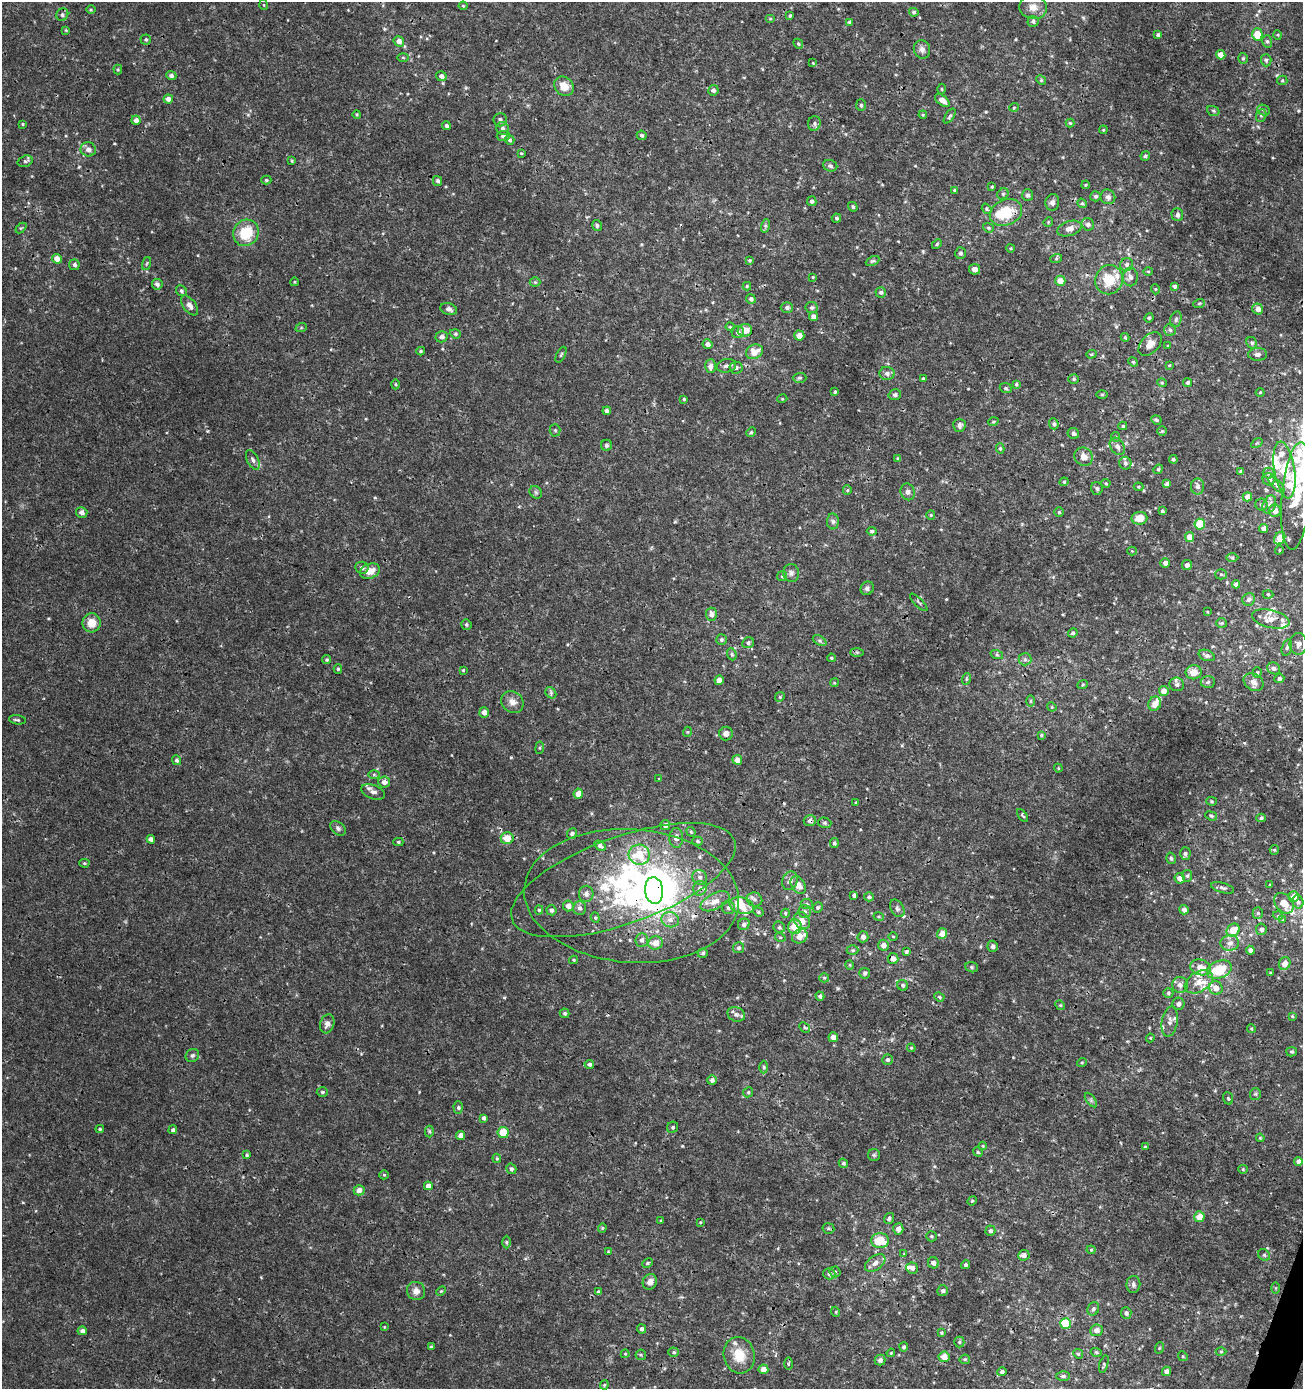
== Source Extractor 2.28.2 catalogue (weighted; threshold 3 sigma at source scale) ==
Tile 6 of 4 x 4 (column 2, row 2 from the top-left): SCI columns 1578-2878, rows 2776-4162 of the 5692 x 5560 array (HDU 1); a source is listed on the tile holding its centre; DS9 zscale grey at full resolution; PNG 1305 x 1391 px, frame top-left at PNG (2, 2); each listed source drawn as its Kron ellipse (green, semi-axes under 4 px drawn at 4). Shown black and unused: <1% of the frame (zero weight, under 3 of 4 exposures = <1% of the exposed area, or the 3 px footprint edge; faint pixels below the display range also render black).
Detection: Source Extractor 2.28.2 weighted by HDU 2 'WHT'; one run over the whole footprint, this tile lists its part. Background 0.00165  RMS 9.3e-04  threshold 0.0042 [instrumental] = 3 sigma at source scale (4.5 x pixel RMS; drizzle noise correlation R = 1.50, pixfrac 1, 0.0396/0.0396 arcsec/px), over >= 5 px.
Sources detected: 513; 1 too faint to see at this stretch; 1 inside a brighter object's white glare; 2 cosmic-ray / hot-pixel residue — neither listed nor drawn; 26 inside a brighter listed object's ellipse — not listed separately; the other 483 listed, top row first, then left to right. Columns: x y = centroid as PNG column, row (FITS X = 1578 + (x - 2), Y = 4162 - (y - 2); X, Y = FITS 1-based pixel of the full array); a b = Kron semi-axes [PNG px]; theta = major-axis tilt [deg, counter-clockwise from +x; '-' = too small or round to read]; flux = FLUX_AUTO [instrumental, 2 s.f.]
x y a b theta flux
264 5 5 3 - 0.076
463 6 4 4 - 0.099
1033 7 14 11 -14 0.84
91 10 4 3 - 0.091
914 12 5 4 - 0.17
62 15 6 6 - 0.22
790 15 4 3 - 0.12
770 18 5 3 - 0.096
1033 21 5 5 - 0.23
849 22 4 4 - 0.12
66 30 4 4 - 0.087
1257 34 6 5 - 1.7
1158 35 4 3 - 0.2
1278 35 5 3 - 0.08
146 40 5 5 - 0.16
399 41 5 5 - 0.51
1267 41 6 5 - 0.16
798 44 5 4 - 0.13
922 49 9 8 - 0.41
1221 55 5 4 - 0.96
403 57 6 4 -1 0.11
1243 58 5 4 - 0.13
1266 60 6 5 - 0.19
813 63 3 3 - 0.064
118 70 5 4 - 0.11
171 76 5 4 - 0.25
441 76 5 5 - 0.33
1041 80 5 4 - 0.11
1282 80 5 4 - 0.13
564 86 10 9 - 1.1
942 89 5 3 - 0.097
713 90 5 5 - 0.3
168 99 5 4 - 0.49
942 100 8 5 -38 0.69
861 105 6 5 - 0.16
1014 107 5 3 - 0.082
1264 110 6 5 - 0.18
1213 111 6 5 - 0.15
357 114 4 3 - 0.1
923 115 4 4 - 0.092
1261 115 6 5 - 0.18
950 116 8 4 55 0.16
136 120 4 4 - 0.4
500 120 6 6 - 0.23
814 123 7 6 - 0.25
1070 123 4 4 - 0.11
22 124 3 3 - 0.1
446 126 4 4 - 0.22
503 128 6 6 - 0.3
1103 130 4 3 - 0.085
642 135 5 4 - 0.2
503 136 6 5 - 0.22
510 140 5 4 - 0.17
88 149 7 7 - 0.45
521 153 4 2 - 0.073
1145 156 5 4 - 0.16
25 161 8 5 18 0.21
292 161 4 4 - 0.11
830 166 7 5 -19 0.24
266 180 5 4 - 0.12
437 181 5 4 - 0.22
1086 185 4 3 - 0.11
992 187 4 3 - 0.097
954 190 4 4 - 0.11
1003 194 6 5 - 0.16
1028 195 6 5 - 0.25
1095 196 5 5 - 0.18
1108 197 7 7 - 0.4
812 201 5 4 - 0.27
1052 202 8 7 - 0.33
1082 203 5 4 - 0.13
853 207 5 4 - 0.17
987 209 5 4 - 0.14
1006 212 17 12 25 3.1
1177 215 6 6 - 0.32
836 218 5 4 - 0.18
1048 222 5 4 - 0.09
1088 224 6 6 - 0.33
597 225 5 4 - 0.17
765 226 7 4 73 0.19
21 228 6 4 43 0.1
988 228 6 4 -21 0.14
1069 228 12 7 18 0.69
246 233 13 12 - 3
937 244 6 3 46 0.11
1011 248 4 3 - 0.078
961 253 6 5 - 0.2
57 259 5 4 - 0.88
1056 259 6 4 19 0.13
750 260 4 4 - 0.12
873 261 7 4 25 0.16
147 263 7 3 71 0.096
74 265 5 5 - 0.24
1127 265 7 6 - 0.3
975 269 5 5 - 0.36
1148 271 5 3 - 0.096
813 277 3 3 - 0.088
1130 277 9 7 -88 0.41
1109 280 15 13 70 2.5
1060 281 5 5 - 0.8
294 282 4 3 - 0.074
535 282 5 5 - 0.13
157 284 5 5 - 0.3
747 286 4 4 - 0.12
1175 286 4 4 - 0.19
1155 289 5 3 - 0.075
181 291 6 5 - 0.18
881 292 5 5 - 0.21
751 299 5 4 - 0.22
1199 304 6 4 20 0.11
189 305 11 6 -53 0.44
787 307 6 5 - 0.26
812 307 6 5 - 0.17
449 309 8 6 -18 0.36
1258 309 5 5 - 0.5
813 317 4 4 - 0.46
1149 318 5 4 - 0.11
1176 319 8 5 73 0.21
730 327 4 4 - 0.1
301 328 6 3 19 0.096
745 330 7 6 - 0.98
1170 330 6 6 - 0.2
738 332 6 6 - 0.35
455 334 5 4 - 0.14
799 336 5 5 - 0.76
441 337 6 5 - 0.32
1125 337 4 4 - 0.1
1252 343 6 5 - 0.19
708 344 5 5 - 0.45
1150 344 14 9 45 0.84
1168 346 4 3 - 0.08
421 351 4 3 - 0.13
754 352 9 7 28 1.1
1091 354 5 4 - 0.11
1258 354 9 6 0 0.34
561 355 8 3 63 0.13
1133 362 5 4 - 0.12
1169 365 4 4 - 0.084
710 366 7 5 86 0.39
726 366 9 7 9 0.34
736 368 6 6 - 0.29
887 373 7 6 - 0.31
799 378 7 5 2 0.16
923 378 3 3 - 0.1
1074 379 5 4 - 0.13
1162 383 5 3 - 0.092
1188 383 4 4 - 0.25
395 384 5 3 - 0.1
1016 384 4 3 - 0.11
1006 388 6 4 -23 0.16
835 392 3 3 - 0.12
1260 392 4 4 - 0.1
1102 394 6 4 -1 0.11
895 395 6 5 - 0.22
684 399 3 3 - 0.12
782 399 5 3 - 0.081
607 411 4 4 - 0.31
1156 420 5 4 - 0.11
993 422 5 3 - 0.093
1054 424 5 5 - 0.22
959 425 6 6 - 0.31
1123 426 4 3 - 0.13
555 430 6 5 - 0.15
1162 431 5 5 - 0.12
751 432 5 4 - 0.12
1073 433 6 5 - 0.26
1116 437 5 4 - 0.13
1257 443 6 4 33 0.11
606 445 5 5 - 0.18
1117 446 9 6 -56 0.41
1000 448 5 4 - 0.14
1084 457 10 8 -43 0.7
898 459 4 4 - 0.19
1173 459 4 3 - 0.16
253 460 10 5 -63 0.35
1125 463 6 6 - 0.3
1158 469 5 4 - 0.12
1284 470 28 10 -81 4.4
1241 472 4 3 - 0.26
1268 473 6 5 - 0.18
1269 479 6 6 - 0.4
1064 482 4 4 - 0.11
1106 483 4 4 - 0.1
1167 484 4 4 - 0.34
1276 485 10 4 -45 0.25
1197 486 8 6 -89 0.33
1138 487 5 4 - 0.11
1097 488 6 5 - 0.21
847 490 5 4 - 0.11
536 492 7 5 -45 0.19
908 492 8 7 - 0.34
1296 496 54 14 85 5.1
1247 497 5 4 - 0.67
1261 504 6 6 - 0.19
1269 504 9 6 67 0.34
1162 511 4 4 - 0.15
1275 511 6 6 - 0.57
82 512 6 5 - 0.4
1059 512 4 4 - 0.12
931 515 4 4 - 0.1
1139 518 8 6 8 1.3
833 521 8 6 -88 0.23
1200 524 5 5 - 3.7
1264 528 4 4 - 0.48
872 531 5 4 - 0.17
1189 537 5 4 - 0.74
1280 538 6 5 - 1.6
1279 550 4 3 - 0.073
1132 551 4 4 - 0.085
1232 558 6 4 -1 0.13
1165 563 5 4 - 0.42
1187 565 5 4 - 0.37
362 568 6 6 - 0.28
370 571 10 7 21 0.99
791 573 9 8 - 0.33
1221 574 5 5 - 0.15
782 576 5 5 - 0.14
1236 584 4 4 - 0.42
867 588 7 6 - 0.26
1268 594 5 3 - 0.092
1249 599 6 6 - 0.31
919 602 11 3 -45 0.12
1207 612 4 2 - 0.067
711 614 6 5 - 0.46
1271 619 19 8 -14 0.9
92 623 9 9 - 1.2
1222 623 5 4 - 0.12
466 624 5 5 - 0.17
1073 633 5 4 - 0.17
721 640 5 5 - 0.21
820 641 7 4 -31 0.19
748 643 6 5 - 0.21
1298 644 11 8 88 0.46
1287 647 8 5 74 0.21
857 652 7 4 0 0.16
732 654 6 4 -69 0.15
997 655 6 4 -18 0.16
1207 655 8 5 -21 0.29
831 658 4 3 - 0.12
1025 659 6 6 - 0.23
327 660 4 4 - 0.14
1274 668 6 5 - 0.24
338 669 4 4 - 0.11
463 670 4 3 - 0.09
1194 672 8 7 - 0.79
1257 672 5 4 - 0.13
1279 678 5 4 - 0.19
966 679 6 3 72 0.13
719 680 4 4 - 0.75
1208 682 7 6 - 0.21
1254 682 10 8 -32 0.48
834 683 4 3 - 0.09
1083 684 5 3 - 0.096
1177 684 7 6 - 0.28
1164 691 5 5 - 0.72
551 693 6 5 - 0.19
780 697 5 4 - 0.11
1031 701 6 4 89 0.11
512 702 12 10 -40 0.63
1155 704 7 6 - 0.62
1052 707 5 4 - 0.091
484 712 5 5 - 0.51
17 720 8 4 -7 0.17
687 732 5 3 - 0.083
726 734 7 6 - 0.37
1041 735 4 4 - 0.12
540 748 6 3 82 0.11
177 760 5 4 - 0.2
737 760 5 5 - 0.65
1058 768 4 4 - 0.079
374 775 6 4 0 0.13
659 779 3 3 - 0.086
384 782 6 5 - 0.5
373 792 12 7 -20 0.41
578 794 5 5 - 0.86
1211 801 5 4 - 0.11
856 803 4 3 - 0.092
1022 815 7 3 -54 0.13
1211 816 6 4 -21 0.15
1261 818 4 4 - 0.15
810 821 6 5 - 0.31
825 823 7 5 -16 0.18
665 825 5 5 - 0.37
338 828 9 6 -39 0.25
691 832 5 4 - 0.13
572 834 5 5 - 0.24
507 838 6 6 - 1.2
676 838 10 7 -90 0.49
151 839 4 4 - 0.33
697 841 5 4 - 0.15
398 842 5 4 - 0.15
834 843 5 4 - 0.18
600 846 6 4 -34 0.3
1274 850 5 4 - 0.11
1185 853 6 5 - 0.24
639 855 10 10 - 3.1
1171 858 6 4 -73 0.16
84 863 5 4 - 0.12
1187 876 5 5 - 0.15
700 877 8 7 - 0.33
1180 878 5 5 - 0.59
623 880 118 43 20 21
790 881 9 7 71 0.43
798 885 9 6 -57 0.72
1270 885 4 2 - 0.076
700 888 7 6 - 0.34
1222 888 12 5 -16 0.25
654 890 13 9 -84 39
586 894 8 7 - 0.36
854 895 4 4 - 0.18
632 896 108 67 -4 30
869 897 5 4 - 0.17
1294 897 5 5 - 0.89
755 899 8 7 - 0.36
715 901 16 8 27 0.87
1298 902 7 5 -74 0.22
1284 903 11 8 -51 1
807 904 6 5 - 0.18
568 906 5 5 - 0.6
742 906 12 8 -18 2
818 907 5 5 - 0.18
580 908 7 6 - 0.32
728 908 7 6 - 0.26
897 908 9 6 -59 0.26
539 910 4 4 - 0.13
551 910 5 5 - 0.25
1184 910 4 4 - 0.4
805 911 7 6 - 0.25
758 912 5 4 - 0.12
785 913 4 4 - 0.11
1258 913 5 5 - 0.14
1278 916 5 3 - 0.087
879 917 5 3 - 0.099
595 918 5 4 - 0.12
670 920 9 7 -16 0.53
1283 920 4 4 - 0.072
802 921 9 7 -53 0.68
744 924 6 5 - 0.3
779 927 6 5 - 0.18
795 927 7 7 - 1.3
1261 929 5 5 - 0.27
1233 930 7 6 - 1.5
942 934 5 5 - 0.99
800 936 8 7 - 0.93
893 936 5 3 - 0.086
780 937 5 3 - 0.086
863 937 5 5 - 0.41
642 940 7 6 - 0.34
655 943 7 6 - 0.83
1230 943 9 8 - 0.59
883 945 5 5 - 0.56
993 946 5 5 - 0.27
738 948 5 5 - 0.19
853 950 6 5 - 0.15
1250 950 4 4 - 0.3
907 951 4 3 - 0.21
703 953 5 4 - 0.18
893 958 5 5 - 0.56
574 960 4 4 - 0.11
1285 963 6 5 - 0.59
850 965 4 4 - 0.1
972 967 6 5 - 0.15
1201 967 10 7 -16 1.1
1219 969 13 8 21 3.1
865 973 5 5 - 0.21
1271 973 3 2 - 0.11
824 978 5 5 - 0.12
1199 982 15 10 31 1.1
903 985 6 5 - 0.2
1180 985 8 8 - 0.44
1216 988 7 6 - 0.64
1168 993 5 4 - 0.15
820 996 5 4 - 0.25
939 997 5 4 - 0.13
1178 1004 6 6 - 0.34
1060 1005 5 4 - 0.11
565 1013 5 5 - 0.17
736 1014 9 7 -25 0.36
1292 1016 4 4 - 0.095
1170 1022 15 8 80 0.57
327 1024 9 7 71 0.42
805 1027 6 3 -43 0.099
1251 1029 4 4 - 0.11
833 1037 5 4 - 0.57
1150 1038 4 4 - 0.083
911 1048 4 4 - 0.11
1292 1052 5 4 - 0.14
192 1055 7 6 - 0.22
887 1060 5 5 - 0.21
1082 1062 5 3 - 0.081
589 1064 5 4 - 0.23
764 1067 6 4 -88 0.14
712 1080 5 5 - 0.34
322 1092 6 4 1 0.17
748 1092 5 4 - 0.13
1255 1094 6 5 - 0.17
1228 1098 6 5 - 0.14
1091 1100 8 4 -54 0.21
458 1107 6 4 -89 0.16
483 1118 4 3 - 0.2
673 1127 6 5 - 0.17
100 1129 4 3 - 0.13
173 1130 4 4 - 0.2
429 1131 6 4 -89 0.14
503 1132 5 5 - 1.9
461 1135 4 4 - 0.58
1260 1138 4 3 - 0.099
983 1146 4 4 - 0.093
1145 1147 4 4 - 0.12
978 1152 5 4 - 0.13
247 1155 4 4 - 0.12
874 1155 6 6 - 0.16
497 1158 5 4 - 0.12
1298 1161 4 4 - 0.38
843 1163 5 4 - 0.15
511 1169 5 5 - 0.21
1243 1169 4 4 - 0.1
384 1175 5 4 - 0.12
428 1186 4 4 - 0.57
359 1190 5 5 - 0.5
972 1201 5 4 - 0.11
1199 1217 5 5 - 1.3
889 1218 5 4 - 0.2
661 1221 4 3 - 0.083
700 1222 3 3 - 0.085
602 1228 4 4 - 0.1
828 1228 6 5 - 0.16
898 1229 6 5 - 0.42
990 1231 5 5 - 0.29
931 1236 5 5 - 0.14
880 1241 9 7 1 2.2
506 1242 6 4 -89 0.13
1091 1250 4 4 - 0.11
608 1252 4 3 - 0.089
904 1254 4 4 - 0.076
1024 1255 6 5 - 0.37
1264 1255 6 5 - 0.17
648 1263 6 4 28 0.13
875 1263 12 7 36 0.52
933 1263 6 5 - 0.33
965 1265 5 4 - 0.16
912 1268 6 5 - 0.37
835 1272 5 5 - 0.2
829 1274 6 5 - 0.29
650 1282 8 7 - 0.59
1133 1284 8 7 - 0.27
1276 1288 5 3 - 0.087
416 1291 9 9 - 0.63
441 1291 6 3 44 0.098
943 1291 5 5 - 0.22
598 1292 4 3 - 0.15
1093 1309 7 5 63 0.25
836 1312 5 3 - 0.085
1126 1313 6 5 - 0.26
1066 1323 5 5 - 3.2
384 1327 4 3 - 0.076
642 1329 4 4 - 0.28
1097 1330 6 6 - 0.48
82 1331 4 4 - 0.32
941 1333 4 4 - 0.12
959 1342 5 5 - 0.14
431 1347 4 3 - 0.12
904 1347 4 4 - 0.19
1159 1348 6 3 71 0.099
674 1352 5 4 - 0.15
1096 1352 5 3 - 0.1
1221 1352 5 3 - 0.11
891 1353 4 3 - 0.091
625 1354 4 4 - 0.095
1078 1354 5 4 - 0.11
641 1355 5 5 - 0.14
739 1355 18 15 -76 2
1183 1356 5 4 - 0.11
944 1357 5 5 - 0.99
965 1359 5 5 - 0.12
880 1360 5 5 - 0.3
789 1364 6 3 89 0.14
1104 1364 9 3 74 0.14
763 1369 5 5 - 0.7
1167 1371 5 4 - 0.41
1002 1372 5 4 - 0.23
1063 1376 7 5 0 0.23
604 1385 4 4 - 0.099
Overlapping masked pixels (flux is a lower limit): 9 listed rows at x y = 1006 212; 1150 344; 1284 470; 810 821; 623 880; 700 888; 654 890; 632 896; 1219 969
Isophote crosses this tile's border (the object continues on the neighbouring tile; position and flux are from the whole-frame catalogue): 1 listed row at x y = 1296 496